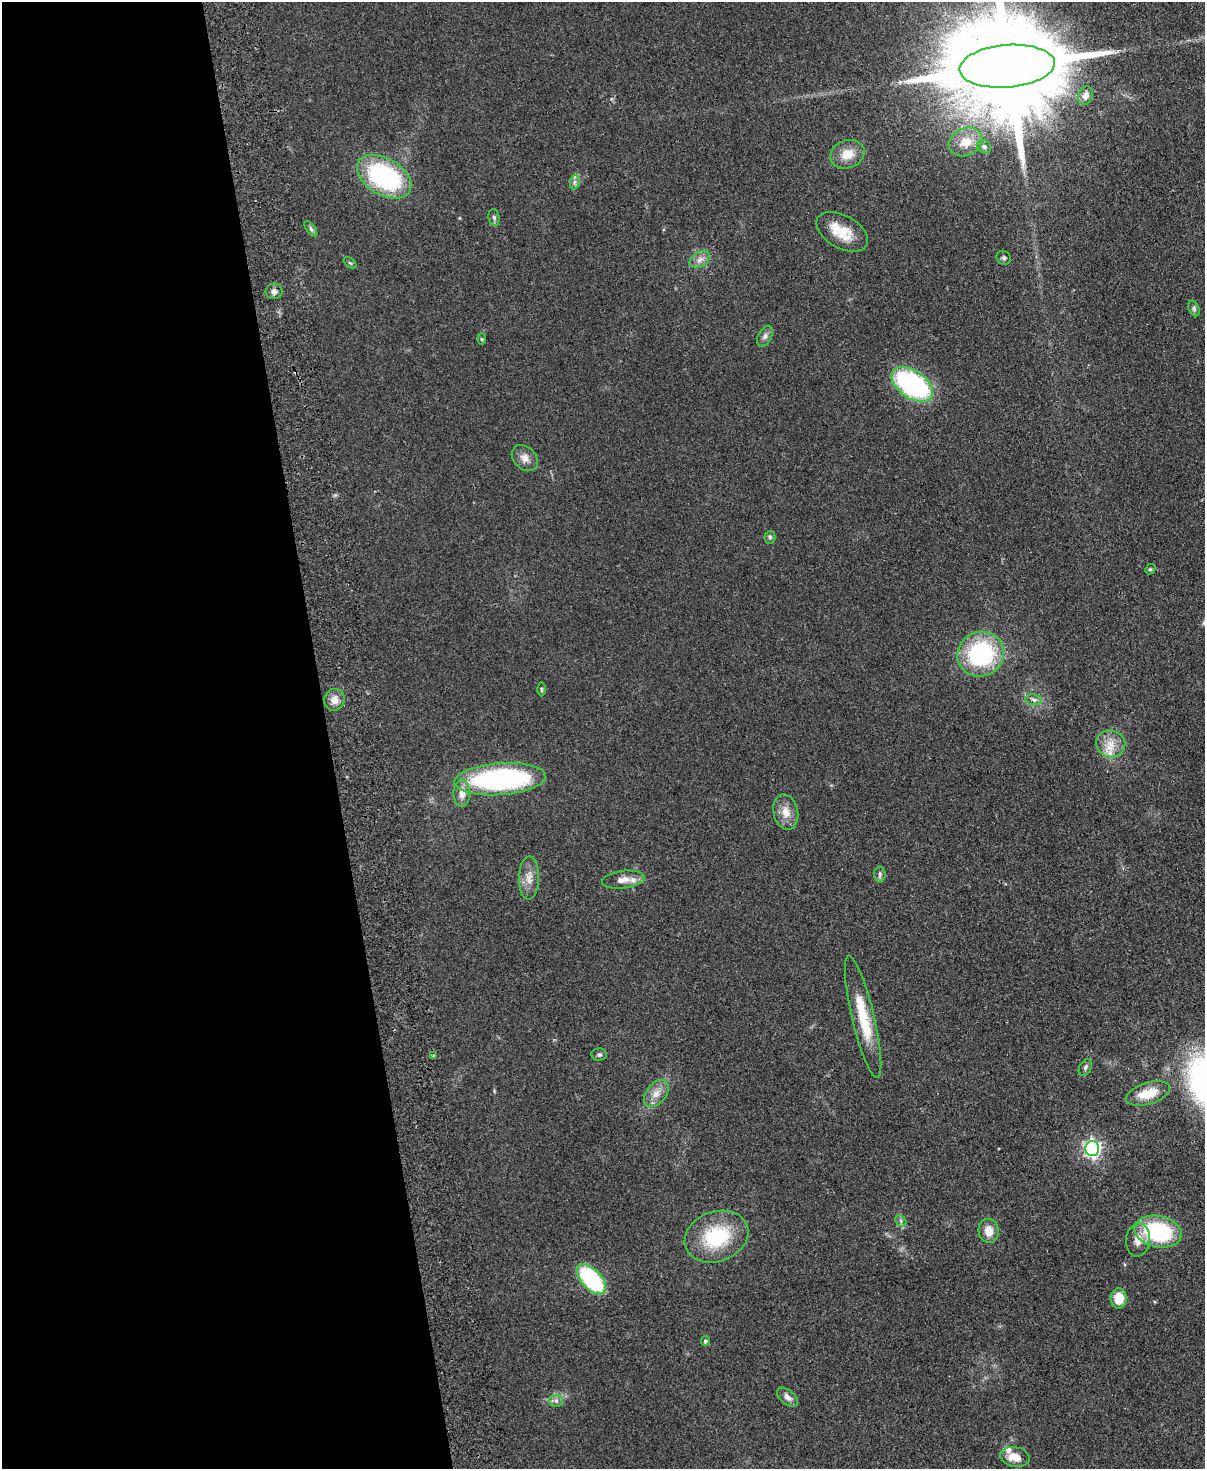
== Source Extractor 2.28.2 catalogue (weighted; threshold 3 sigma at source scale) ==
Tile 5 of 4 x 3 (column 1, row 2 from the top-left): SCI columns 57-1259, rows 1619-3085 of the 4925 x 4814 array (HDU 1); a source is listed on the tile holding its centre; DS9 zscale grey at full resolution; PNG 1207 x 1471 px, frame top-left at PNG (2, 2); each listed source drawn as its Kron ellipse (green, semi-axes under 4 px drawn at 4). Shown black and unused: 27% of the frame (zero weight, under 2 of 3 exposures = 3% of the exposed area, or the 3 px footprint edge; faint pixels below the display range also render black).
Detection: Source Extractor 2.28.2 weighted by HDU 2 'WHT'; one run over the whole footprint, this tile lists its part. Background 0.112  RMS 0.0085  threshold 0.038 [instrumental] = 3 sigma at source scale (4.5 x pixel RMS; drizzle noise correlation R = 1.50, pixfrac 1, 0.05/0.05 arcsec/px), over >= 5 px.
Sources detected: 53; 1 cosmic-ray / hot-pixel residue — neither listed nor drawn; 2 inside a brighter listed object's ellipse — not listed separately; the other 50 listed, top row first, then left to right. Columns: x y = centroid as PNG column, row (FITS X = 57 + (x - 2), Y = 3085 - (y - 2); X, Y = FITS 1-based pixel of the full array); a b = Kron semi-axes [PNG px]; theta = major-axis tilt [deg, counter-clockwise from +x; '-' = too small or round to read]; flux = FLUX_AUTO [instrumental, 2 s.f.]
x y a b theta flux
1007 66 48 21 5 36000
1086 96 9 7 70 5.3
966 142 17 13 25 14
984 147 8 6 -39 2.1
847 154 17 14 22 13
384 177 29 18 -31 120
575 182 7 5 88 2.3
494 217 8 5 -80 2
311 229 9 4 -55 2.1
842 232 28 16 -30 21
1004 258 7 6 - 1.9
700 259 11 7 31 4.7
350 263 7 4 -36 1
274 291 8 8 - 3.2
1194 308 8 5 -64 1.8
765 336 11 6 61 3.1
482 339 6 4 -90 0.94
912 384 23 13 -34 140
525 458 15 11 -44 6.7
770 537 6 5 - 1.6
1150 569 5 4 - 1.1
981 654 23 22 - 94
541 689 7 3 -89 1
334 700 11 10 - 7
1034 700 8 5 -8 2.4
1111 744 14 13 - 12
500 779 46 16 4 170
462 793 13 8 89 8
786 812 18 12 -77 10
880 875 8 6 89 2.2
529 878 21 10 90 9.2
623 880 21 8 7 8.1
863 1017 62 11 -77 35
599 1055 7 6 - 2.1
433 1056 3 3 - 2.2
1085 1067 9 6 61 2.3
656 1093 15 10 51 8.1
1148 1094 23 10 17 20
1092 1148 7 7 - 280
901 1221 6 5 - 1.8
989 1231 12 10 -83 9.1
1158 1232 24 15 -12 77
717 1237 33 25 21 56
1138 1240 16 12 82 9.3
591 1279 18 9 -47 89
1119 1298 10 8 87 17
705 1341 5 4 - 1.9
788 1397 12 7 -40 4.3
556 1401 6 6 - 2.5
1015 1457 15 10 -11 13
Overlapping masked pixels (flux is a lower limit): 1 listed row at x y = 1007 66
Isophote crosses this tile's border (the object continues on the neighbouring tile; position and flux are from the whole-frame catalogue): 1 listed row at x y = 1007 66